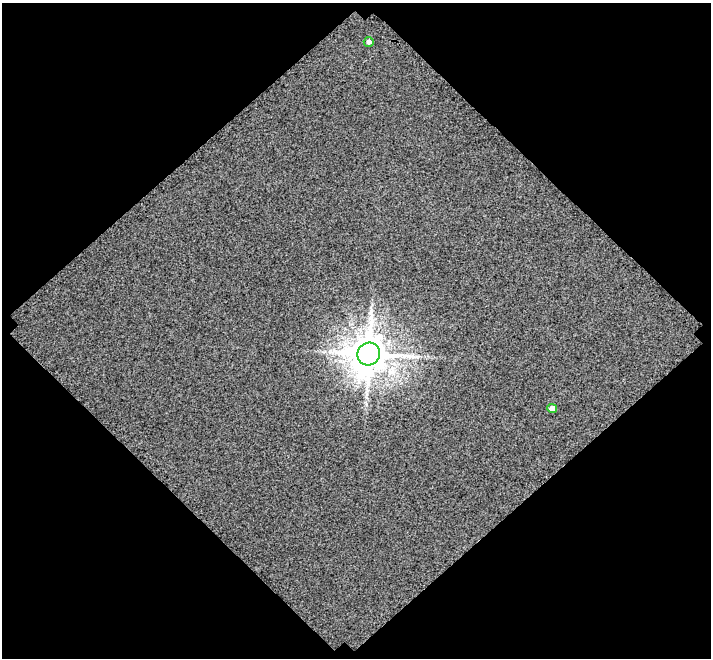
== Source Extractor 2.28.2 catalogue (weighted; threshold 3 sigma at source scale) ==
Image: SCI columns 4082-4790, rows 2609-3264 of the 6021 x 6002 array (HDU 1 of 3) = the unmasked area's bounding box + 8 px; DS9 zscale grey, full resolution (1 PNG px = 1 image px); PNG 713 x 660 px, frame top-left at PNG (2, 3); each listed source drawn as its Kron ellipse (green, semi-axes under 4 px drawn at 4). Shown black and unused: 50% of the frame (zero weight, under 3 of 4 exposures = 20% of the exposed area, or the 3 px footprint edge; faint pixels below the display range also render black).
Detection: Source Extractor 2.28.2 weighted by HDU 2 'WHT'. Background -0.157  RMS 1.5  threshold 6.93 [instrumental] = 3 sigma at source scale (4.5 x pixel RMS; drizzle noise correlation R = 1.50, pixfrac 1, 0.0396/0.0396 arcsec/px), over >= 5 px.
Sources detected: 3; all 3 listed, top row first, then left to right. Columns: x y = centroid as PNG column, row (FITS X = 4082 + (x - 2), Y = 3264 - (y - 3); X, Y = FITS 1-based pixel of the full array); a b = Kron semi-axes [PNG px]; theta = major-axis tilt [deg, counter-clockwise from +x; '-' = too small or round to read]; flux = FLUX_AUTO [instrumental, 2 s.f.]
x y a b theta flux
369 42 5 5 - 490
369 354 11 11 - 450000
552 408 5 4 - 1200